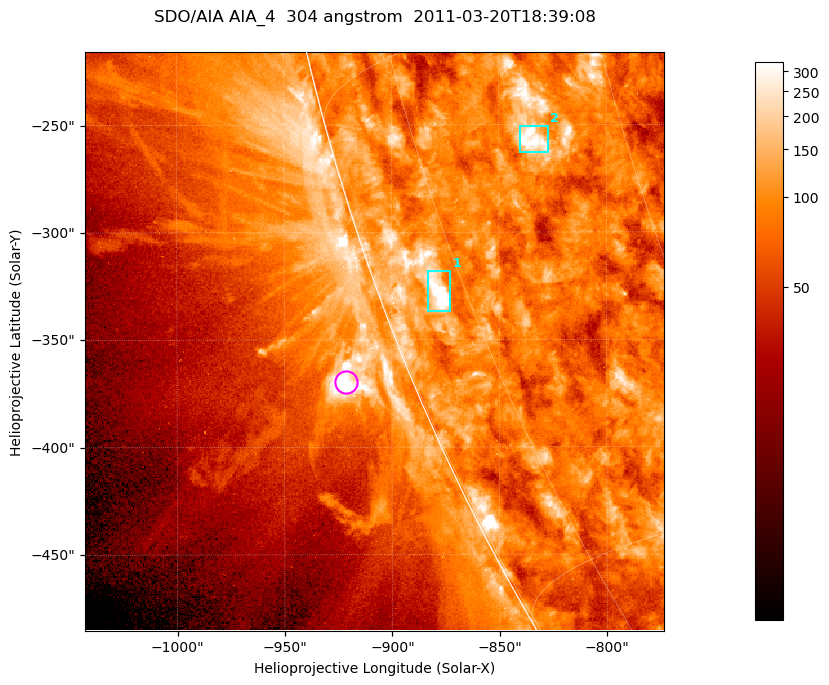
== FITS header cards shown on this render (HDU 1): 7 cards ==
TELESCOP= 'SDO/AIA '           / For AIA: SDO/AIA
INSTRUME= 'AIA_4   '           / For AIA: AIA_ATA1, AIA_ATA2, AIA_ATA3 or AIA_AT
WAVELNTH=                  304 / [angstrom] Wavelength
WAVEUNIT= 'angstrom'           / Wavelength unit: angstrom
DATE-OBS= '2011-03-20T18:39:08.134' / [ISO] Date when observation started; ISO 8
CTYPE1  = 'HPLN-TAN'           / CTYPE1; Typically HPLN
CTYPE2  = 'HPLT-TAN'           / CTYPE2; Typically HPLT

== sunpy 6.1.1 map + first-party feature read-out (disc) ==
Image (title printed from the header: SDO/AIA AIA_4  304 angstrom  2011-03-20T18:39:08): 449 x 449 px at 0.6 arcsec/px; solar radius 964 arcsec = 1606 px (partial field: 1.1% of the solar disc is inside the frame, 45% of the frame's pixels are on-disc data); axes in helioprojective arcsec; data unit not stated in the header (colour bar unlabelled)
Orientation: roll -0.132 deg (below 1 deg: not rotated)
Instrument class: DISC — disc imager (sunpy class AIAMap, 304 A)
Bright regions (active regions / flare kernels): reference = the on-disc median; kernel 5 px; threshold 5 sigma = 147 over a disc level ~86.6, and >= 1.15x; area >= 201 px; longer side >= 5 px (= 3 arcsec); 2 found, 2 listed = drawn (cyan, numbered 1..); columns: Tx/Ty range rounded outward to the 2 arcsec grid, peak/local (2 s.f.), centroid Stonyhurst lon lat
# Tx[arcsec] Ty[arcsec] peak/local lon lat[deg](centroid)
1 -884..-872 -338..-318 6.8 -78 -22
2 -840..-826 -264..-250 4.3 -66 -18
Off-limb structures (1.02-1.3 R_sun): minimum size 100 px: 9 found; the strongest spans PA ~110..115 deg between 1.02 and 1.04 R_sun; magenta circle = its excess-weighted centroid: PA ~110 deg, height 1.03 R_sun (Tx ~-922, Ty ~-370 arcsec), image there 5.2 x the reference